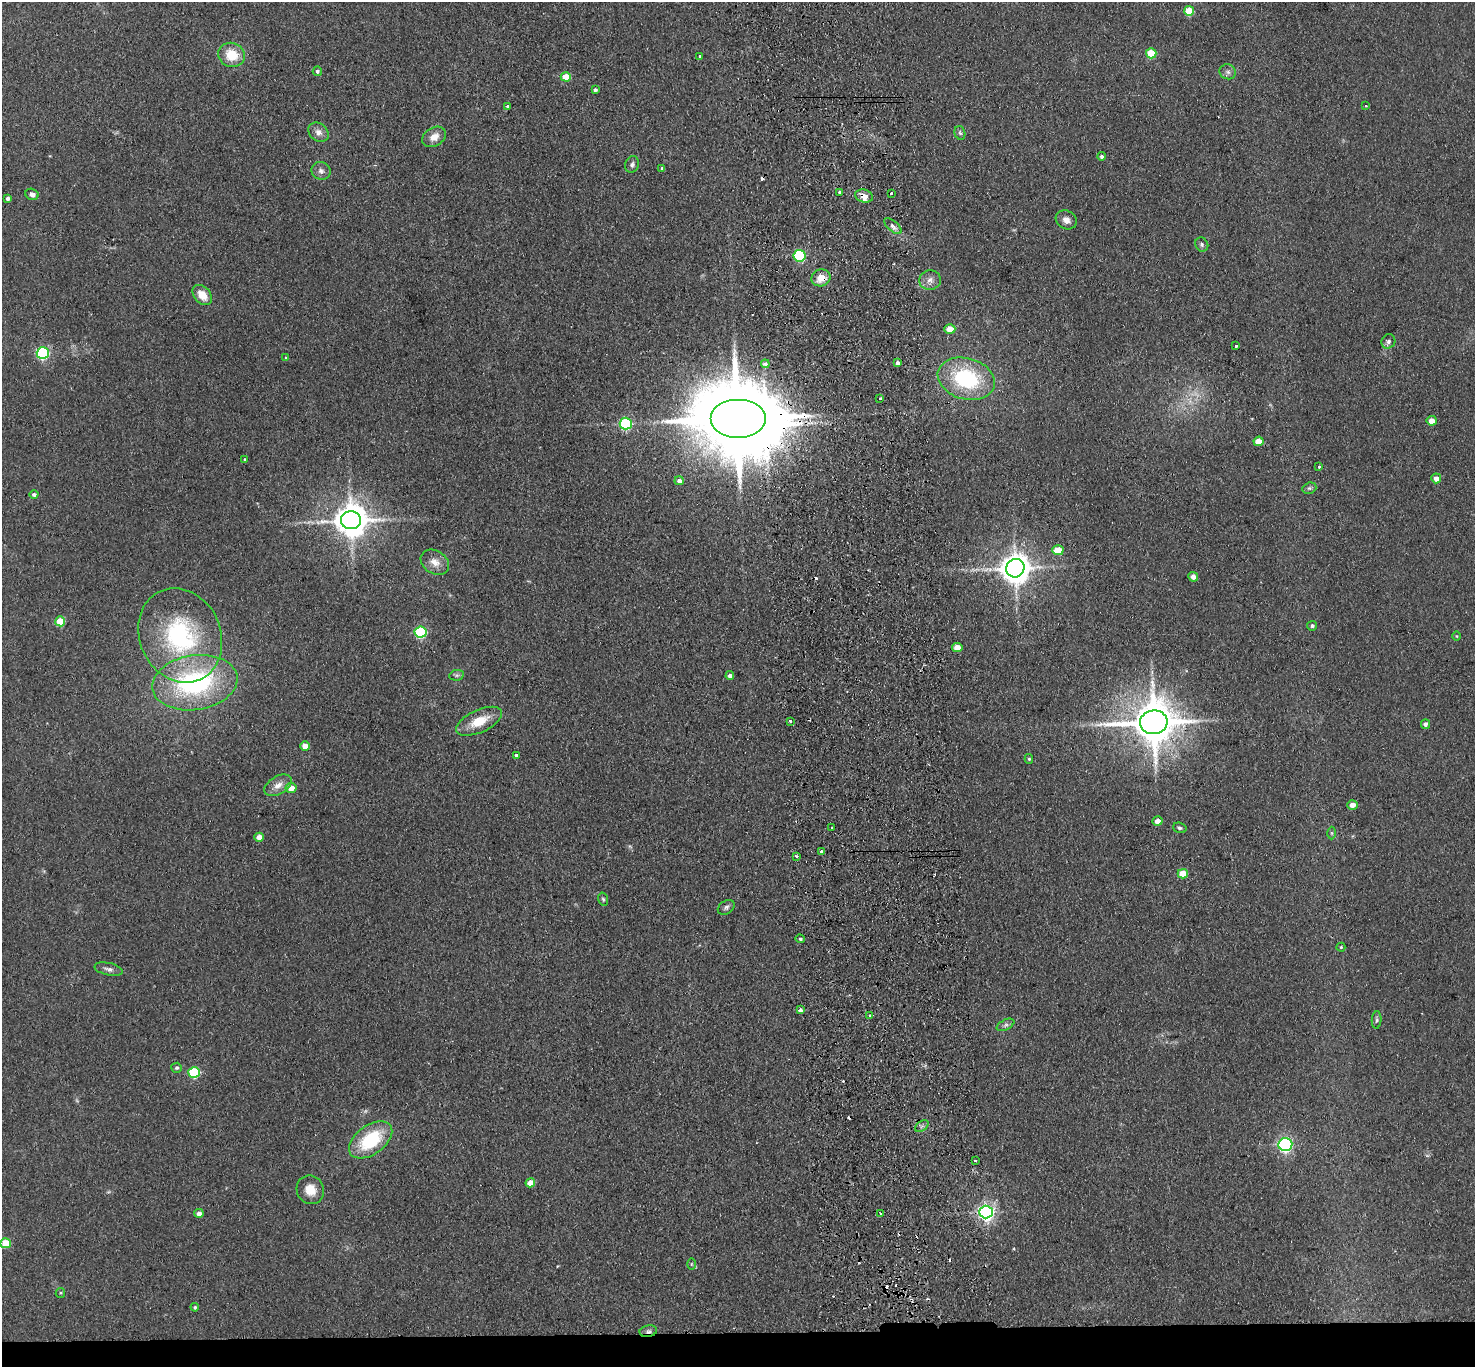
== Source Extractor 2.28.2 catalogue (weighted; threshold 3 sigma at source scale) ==
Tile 8 of 3 x 3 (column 2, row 3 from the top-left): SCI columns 1530-3002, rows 130-1494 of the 4532 x 4405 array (HDU 1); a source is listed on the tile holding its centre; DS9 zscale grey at full resolution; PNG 1477 x 1369 px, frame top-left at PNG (2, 2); each listed source drawn as its Kron ellipse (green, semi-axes under 4 px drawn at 4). Shown black and unused: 3% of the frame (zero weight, under 2 of 3 exposures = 3% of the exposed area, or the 3 px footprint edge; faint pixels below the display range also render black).
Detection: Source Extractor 2.28.2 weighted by HDU 2 'WHT'; one run over the whole footprint, this tile lists its part. Background 0.139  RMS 0.011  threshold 0.0496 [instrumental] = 3 sigma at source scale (4.5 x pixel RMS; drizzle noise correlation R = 1.50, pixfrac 1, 0.05/0.05 arcsec/px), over >= 5 px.
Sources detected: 121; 1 too faint to see at this stretch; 1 inside a brighter object's white glare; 13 cosmic-ray / hot-pixel residue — neither listed nor drawn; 1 inside a brighter listed object's ellipse — not listed separately; the other 105 listed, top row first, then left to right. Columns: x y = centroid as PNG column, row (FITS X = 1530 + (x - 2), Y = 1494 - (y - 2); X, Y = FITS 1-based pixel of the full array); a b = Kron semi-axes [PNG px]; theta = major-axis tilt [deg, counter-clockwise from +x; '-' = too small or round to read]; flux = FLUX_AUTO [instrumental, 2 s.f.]
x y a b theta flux
1189 11 5 5 - 34
1151 53 5 5 - 36
231 55 13 12 - 26
700 56 3 2 - 1.1
317 71 5 4 - 2.2
1228 72 8 7 - 3.8
566 77 5 4 - 25
595 90 4 3 - 2.4
507 106 3 3 - 2.4
1366 106 2 2 - 1.2
318 132 11 8 -40 6.4
960 133 7 5 -74 2.2
434 137 13 9 31 10
1101 156 4 4 - 2.2
632 164 8 7 - 3.4
662 168 4 4 - 1.5
321 171 9 8 - 4.8
840 192 4 3 - 4.1
891 193 3 3 - 1.7
32 194 7 5 -23 4.7
864 196 9 6 -16 8.2
8 198 4 3 - 3
1066 220 11 9 -28 6.7
893 226 11 5 -40 4
1202 245 7 6 - 2.5
799 256 6 6 - 97
821 278 9 8 - 14
930 280 11 9 6 6.8
202 295 11 8 -48 15
950 329 5 4 - 17
1388 341 7 6 - 3.3
1236 346 3 3 - 2.9
43 353 6 5 - 150
286 358 4 4 - 1.2
898 363 3 3 - 23
765 364 4 4 - 6.5
966 379 29 20 -16 96
880 399 3 2 - 2.3
738 418 28 19 0 17000
1432 421 5 4 - 10
626 424 6 6 - 120
1258 441 5 4 - 17
245 460 4 3 - 1.7
1319 467 3 3 - 3.2
1436 478 5 5 - 7.3
679 481 4 4 - 4.5
1309 488 7 5 19 2.4
34 494 4 4 - 3.2
351 520 10 9 - 2300
1058 550 6 5 - 24
435 562 15 11 -32 11
1015 568 9 9 - 1700
1193 577 5 4 - 6.1
60 621 5 5 - 34
1312 626 5 4 - 2.5
420 632 6 5 - 110
180 635 48 40 -66 150
1457 636 5 3 - 0.99
957 648 5 4 - 14
457 675 7 5 11 2.4
730 676 4 4 - 4.6
195 683 43 27 9 180
479 721 24 11 25 24
790 721 3 2 - 2.5
1154 722 14 12 7 4600
1425 724 5 4 - 3.7
305 746 5 4 - 11
517 755 4 3 - 11
1029 759 5 4 - 1.5
278 785 15 8 31 9
291 788 5 5 - 11
1352 805 5 4 - 6.8
1157 821 5 4 - 7.7
832 827 3 3 - 2.6
1180 828 7 5 -18 2.2
1332 833 6 4 -89 1.6
259 837 4 4 - 9.5
821 851 4 3 - 2.2
796 856 3 2 - 2.1
1183 874 5 4 - 25
603 899 7 5 -74 1.9
726 907 9 6 33 3.2
800 939 5 3 - 1.8
1341 947 4 4 - 1.2
109 969 14 6 -12 4.8
800 1010 3 3 - 7.5
870 1015 3 3 - 2
1377 1020 8 5 85 2.1
1006 1025 9 5 27 2.9
177 1068 5 5 - 2
194 1073 6 5 - 79
922 1126 7 4 34 2.5
371 1140 24 14 36 64
1285 1145 7 6 - 230
975 1161 3 2 - 1.4
530 1183 5 4 - 13
310 1190 14 13 - 15
986 1212 6 6 - 400
199 1213 5 4 - 5
880 1213 3 3 - 3.2
6 1243 5 5 - 34
691 1264 6 4 89 1.3
60 1293 5 4 - 1.3
195 1307 4 4 - 1.6
648 1331 9 5 10 3.8
Overlapping masked pixels (flux is a lower limit): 5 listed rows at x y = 864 196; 821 278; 738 418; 1154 722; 648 1331